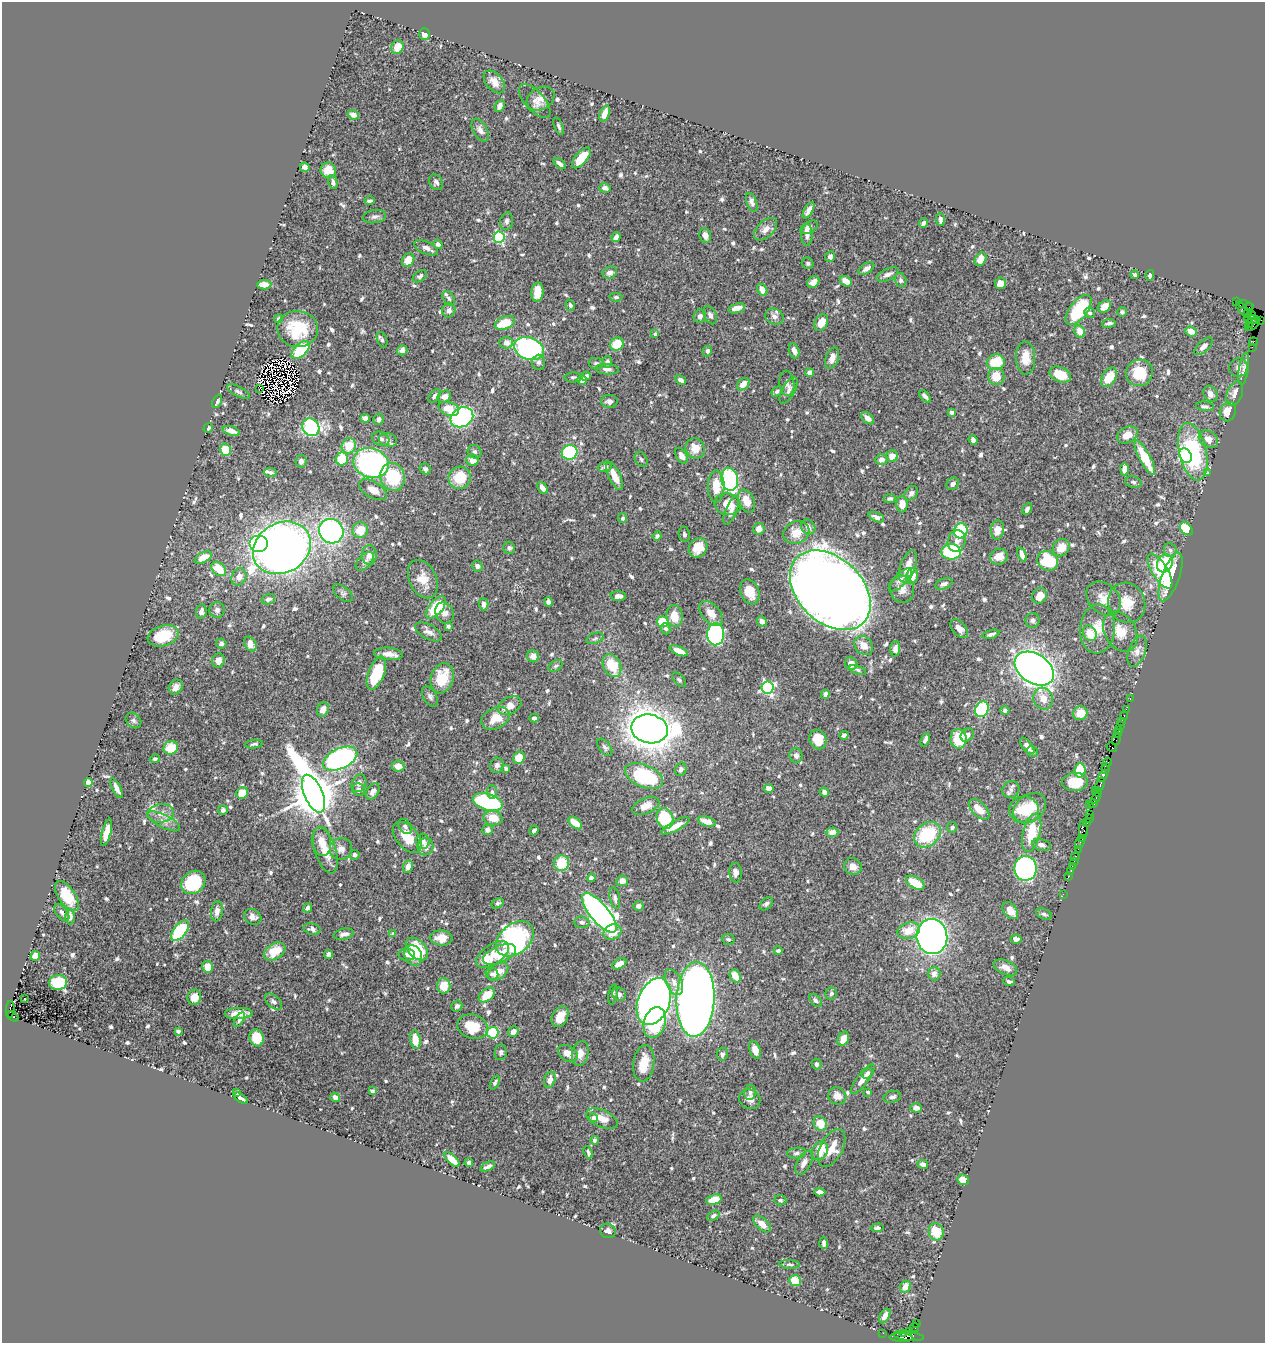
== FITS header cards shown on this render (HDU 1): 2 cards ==
NAXIS1  =                 1263
NAXIS2  =                 1341

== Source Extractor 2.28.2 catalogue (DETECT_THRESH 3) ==
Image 1263 x 1341 px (HDU 1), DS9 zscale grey, 1 PNG px = 1 image px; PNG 1267 x 1345 px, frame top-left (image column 1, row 1341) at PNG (2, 2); each listed source drawn as its Kron ellipse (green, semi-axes under 4 px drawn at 4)
Background 1.45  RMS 0.021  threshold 0.0615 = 3 sigma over >= 5 px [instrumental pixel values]
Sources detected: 767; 4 with non-positive FLUX_AUTO (blend fragments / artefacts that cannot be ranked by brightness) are neither listed nor drawn; of the other 763, the 500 brightest by FLUX_AUTO listed and drawn (263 fainter detections omitted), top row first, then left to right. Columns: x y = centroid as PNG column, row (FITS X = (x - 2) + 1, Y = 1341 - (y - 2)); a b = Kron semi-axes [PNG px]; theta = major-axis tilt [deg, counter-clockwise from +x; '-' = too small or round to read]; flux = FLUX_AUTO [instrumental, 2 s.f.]
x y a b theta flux
425 34 6 5 - 8.6
397 47 7 6 - 21
494 82 13 8 -49 14
540 99 15 11 32 12
535 101 21 10 -48 10
500 106 6 5 - 7.3
605 114 8 4 67 14
353 115 5 4 - 7.6
558 126 9 4 -69 3.5
480 130 12 7 -61 7.5
581 158 12 6 50 38
560 164 7 3 -42 5.3
305 167 5 4 - 5.1
328 170 8 7 - 19
333 182 7 4 -77 4.6
436 182 8 6 -58 4.6
605 188 6 4 -15 5.6
369 201 5 3 - 3.2
752 202 10 5 -71 5.7
809 210 9 4 60 7.8
375 216 12 6 11 5.3
940 219 6 4 -86 3.6
507 221 9 6 78 4.1
923 223 5 4 - 4
809 227 9 5 29 6.3
766 229 14 8 44 10
705 235 7 5 -77 8.8
807 235 11 5 89 7.8
499 237 5 5 - 160
616 237 5 4 - 5.7
438 244 5 4 - 4.1
426 248 13 6 -23 7.4
830 257 5 4 - 5.2
981 259 7 5 61 14
408 260 7 6 - 17
808 263 6 5 - 3.5
866 269 9 5 33 8
610 273 7 6 - 6.5
888 275 12 6 25 8.5
1135 275 4 4 - 3
1150 275 5 4 - 4.9
420 276 8 5 33 3.7
901 280 7 5 -74 3.6
846 281 6 5 - 13
813 282 7 5 34 8.3
1000 283 6 5 - 15
264 285 7 5 3 9.9
762 290 6 4 -60 12
537 292 9 6 86 22
616 297 6 4 -5 2.8
449 298 8 5 -58 4
1237 302 2 2 - 15
570 305 6 4 -72 3.3
1246 305 8 3 -20 220
1105 306 7 5 40 13
1249 307 2 2 - 20
737 308 8 4 17 12
1243 309 9 3 -50 200
449 310 7 6 - 6.9
1079 310 18 8 51 87
1122 312 5 4 - 2.8
1090 313 5 5 - 4
1247 313 3 2 - 43
710 315 10 6 -63 5.2
1251 315 4 2 - 82
700 316 7 6 - 6.4
774 316 9 7 -26 7.2
279 319 4 4 - 3.1
1252 319 8 3 -4 300
1261 320 3 2 - 29
505 323 10 6 22 40
821 323 9 6 58 21
1109 323 7 3 7 4.2
1249 323 3 2 - 44
1253 325 7 3 46 150
1248 327 3 2 - 160
298 329 20 18 -3 57
1080 331 6 5 - 14
1191 331 6 4 -21 13
655 334 4 3 - 2.9
382 340 8 5 -68 2.9
1254 342 4 3 - 110
506 343 7 6 - 8.8
617 344 7 6 - 39
1203 346 11 5 44 8.3
1252 347 2 2 - 26
529 349 15 11 -20 280
301 350 11 6 43 70
402 350 5 5 - 7.7
707 351 5 4 - 4.5
794 351 8 5 -72 7.2
832 358 11 6 72 10
1026 358 16 9 -88 22
539 362 7 6 - 5.7
608 362 6 4 -82 4.2
996 362 9 8 - 43
596 363 7 5 -8 3.2
1238 368 9 9 - 9
607 369 12 5 -4 5.6
1244 369 16 4 82 5.5
810 372 4 4 - 6.9
1139 373 14 13 - 46
1060 375 11 7 -24 32
586 376 5 4 - 3.9
996 376 8 8 - 22
573 377 8 5 2 2.9
1109 377 10 6 58 33
582 380 5 4 - 9.7
681 380 6 4 -30 5.4
787 383 12 7 -83 5.8
743 384 7 5 45 13
259 388 3 2 - 3
789 390 15 6 61 6.8
777 391 6 4 32 3.4
238 392 12 5 -27 4.3
1235 393 12 7 68 8.9
1210 394 8 6 -64 7.3
434 396 8 4 51 5.1
925 396 7 3 -48 4.5
444 397 7 6 - 9.3
217 401 7 4 64 4.9
609 401 8 6 -1 5.8
1205 406 9 4 -7 3.8
449 409 10 6 -18 27
952 412 4 4 - 4.6
1228 412 10 8 70 17
462 417 12 9 29 240
365 418 4 4 - 5.7
868 418 7 5 -40 8.3
378 419 6 5 - 4.6
311 427 9 8 - 190
208 428 5 4 - 3.3
231 431 9 4 -17 8.5
1127 435 11 7 28 17
381 439 9 6 -26 5.7
1208 439 10 8 -31 13
388 440 9 6 -15 5
973 440 5 4 - 4.7
349 446 8 7 - 29
695 448 10 9 - 15
225 450 6 5 - 33
474 452 7 6 - 3.9
570 452 8 7 - 120
1193 452 29 13 -77 130
681 456 8 5 -58 8.1
892 456 6 6 - 12
1185 456 8 6 -65 130
1145 458 19 5 -62 52
342 459 6 6 - 38
641 459 8 6 -55 3.5
472 460 6 5 - 13
881 460 6 5 - 7.4
301 461 6 5 - 4.8
371 463 18 14 -19 460
605 467 7 5 20 5.1
425 469 6 5 - 3.9
1124 469 6 4 87 8.3
1208 472 3 2 - 24
270 473 6 4 -4 4
614 476 15 5 -65 18
393 477 14 12 -72 78
460 478 11 11 - 39
730 479 11 8 -80 200
1133 482 8 5 -15 4
953 484 7 5 44 4.9
716 486 16 8 90 25
542 488 7 4 -53 7.3
373 490 15 8 -30 13
911 493 8 5 49 4.9
890 499 6 4 6 2.9
746 501 12 7 -67 20
728 504 13 10 -8 20
902 504 8 5 -90 12
1027 509 6 4 61 4.7
731 510 15 5 68 8.1
876 517 8 4 -23 5.8
623 518 5 4 - 3.6
808 527 8 6 -54 4.8
759 529 6 5 - 10
1186 529 7 5 -46 41
360 530 8 7 - 24
998 530 10 6 85 17
331 531 12 12 - 290
961 531 7 6 - 74
796 533 13 11 19 20
684 534 8 5 -80 3.1
657 536 5 4 - 3.1
957 541 11 9 73 6.8
259 543 9 8 - 200
282 548 30 25 30 1200
509 548 6 5 - 3.3
698 548 10 8 51 19
1061 548 9 8 - 18
1170 550 7 6 - 3.8
951 552 9 8 - 110
369 555 10 7 88 14
1022 555 7 4 -68 11
203 557 9 5 27 20
999 557 9 7 27 14
365 561 11 6 47 5.8
1048 561 11 9 -32 74
1165 563 9 7 64 80
477 566 5 5 - 4.9
908 566 17 7 71 19
219 569 8 6 -43 29
1160 571 20 7 -59 66
912 576 8 6 78 19
239 577 9 7 67 8.8
1171 577 25 8 70 57
423 579 20 13 -64 23
900 580 15 6 45 8.2
944 584 9 5 21 5.3
902 589 14 12 -83 11
830 590 46 32 -44 3100
750 592 13 9 -69 21
343 593 11 6 -39 4
618 596 8 4 -3 5
1040 596 8 7 - 16
268 599 7 5 15 5
1104 599 19 14 -43 18
548 602 5 4 - 4.1
1127 603 20 18 -68 29
484 604 6 4 -88 6.6
436 608 13 7 50 61
217 610 8 7 - 5.7
201 612 7 5 80 5.8
445 613 11 9 -63 8.1
711 614 15 8 -49 16
674 616 11 8 -80 21
1032 620 7 7 - 3.7
762 621 5 5 - 6.4
663 622 6 5 - 42
448 626 4 3 - 3.6
666 629 6 4 -68 2.9
959 629 11 6 -47 9.1
1097 629 24 17 86 30
428 632 15 7 -29 7.8
1120 632 21 15 -59 23
1090 633 8 6 -60 24
716 634 11 8 88 260
991 634 9 4 17 4.3
163 636 16 10 17 36
595 638 9 5 21 3.1
221 643 5 5 - 4
250 644 8 5 -61 12
864 645 10 8 -44 14
895 649 8 5 86 5.9
679 651 9 4 -23 13
1137 651 16 8 69 10
388 654 14 6 -4 12
533 656 6 6 - 10
218 660 7 6 - 8.9
851 664 6 5 - 13
556 666 8 5 27 3
612 666 12 8 -63 43
1034 669 21 14 -34 890
858 670 9 4 -18 3.1
376 673 17 8 69 67
442 678 15 11 72 42
679 680 8 5 -48 2.9
176 687 8 6 53 7.7
767 687 6 6 - 260
825 694 4 4 - 6.4
430 696 11 6 -58 4.4
1043 698 11 9 -64 15
1130 698 3 2 - 63
510 706 12 8 28 15
323 709 7 5 64 10
982 709 8 6 64 110
1126 709 2 2 - 54
1005 710 4 4 - 4.3
1080 713 7 7 - 20
1124 716 4 3 - 76
495 718 15 10 26 24
534 718 5 4 - 3.2
133 720 9 6 -45 4
1122 721 4 3 - 200
1120 725 2 2 - 47
650 729 18 14 -12 2000
1118 731 3 3 - 95
1118 733 4 2 - 87
844 735 4 3 - 4.2
967 735 7 6 - 6.2
818 739 10 8 -67 23
959 739 10 8 -89 38
1116 739 6 2 72 100
925 740 7 3 66 5.3
254 744 9 4 7 2.9
1027 746 9 5 -52 6.7
605 747 10 5 -53 3.4
1112 747 5 3 - 170
171 748 7 6 - 30
1032 752 6 5 - 3.8
796 755 7 6 - 6
519 758 6 5 - 23
155 759 5 4 - 3.4
340 759 18 10 25 320
1107 762 4 3 - 130
497 765 8 6 74 5.2
398 766 6 5 - 14
1106 766 4 2 - 140
506 769 4 3 - 3.3
681 769 7 5 68 4.6
1080 770 7 5 86 42
1105 770 4 2 - 56
644 776 20 11 -24 140
1103 776 6 4 60 490
1075 782 13 9 2 38
88 783 4 4 - 34
359 783 9 7 68 6.9
1100 785 7 3 70 330
117 788 11 4 -64 7.2
769 788 5 4 - 8.4
1011 789 9 8 - 6
359 790 6 6 - 4.3
1095 790 2 2 - 92
373 791 9 5 56 6.4
492 792 7 5 -87 3.4
824 792 5 4 - 4.7
1098 792 4 3 - 73
242 793 6 5 - 26
313 794 20 9 -66 6100
1096 798 6 3 60 280
488 802 15 8 -15 170
1093 803 4 3 - 85
1089 804 3 2 - 53
646 806 14 7 24 16
1030 808 18 13 34 32
979 809 13 7 -45 21
223 810 5 5 - 4.2
1024 810 15 13 -12 45
161 813 13 9 7 14
1090 814 3 3 - 100
493 818 10 7 -8 18
665 818 11 8 -69 83
1089 818 2 2 - 53
164 821 18 6 -27 10
707 822 9 5 -15 15
1087 822 3 3 - 150
575 823 8 5 -41 23
405 826 8 6 -55 3.6
675 826 16 5 27 15
952 827 5 5 - 3.4
487 830 5 5 - 6.5
534 830 5 3 - 5.1
1083 830 9 4 -90 520
106 832 14 4 76 16
832 832 6 4 4 9.7
1032 833 19 8 76 49
927 835 15 11 40 77
407 837 18 11 -48 27
1082 838 4 3 - 220
322 841 14 9 -82 15
423 841 7 6 - 6.8
1080 842 7 2 72 130
1041 845 9 5 -14 5.7
426 847 8 8 - 9.1
341 849 11 11 - 9.4
1078 849 2 2 - 20
325 850 24 10 -72 26
354 855 5 5 - 4.4
1075 857 4 3 - 130
1074 862 3 2 - 41
561 863 8 7 - 42
408 866 6 5 - 8.6
1072 866 3 2 - 48
853 867 9 8 - 10
1025 868 12 11 - 340
1071 871 2 2 - 14
736 873 10 6 -85 5.5
1068 877 2 2 - 20
591 878 4 4 - 5.9
622 881 6 5 - 8.5
193 882 13 11 39 76
915 883 10 5 -30 36
1063 894 2 2 - 24
67 896 17 8 -56 47
615 898 11 5 -79 4.7
498 903 7 4 30 3
766 904 8 5 45 3.8
638 906 5 5 - 5.1
308 908 4 4 - 5.9
1010 910 9 6 -52 16
217 911 10 6 82 8.6
62 913 10 5 -52 5.4
599 913 24 9 -50 760
1044 914 8 5 -23 3.4
70 917 7 5 90 9.6
253 917 9 7 -26 7.2
582 922 7 5 -5 4.3
312 929 8 6 -14 5.7
180 931 12 6 51 110
909 931 11 8 14 24
612 932 9 7 28 19
344 934 10 5 13 6.3
393 934 4 3 - 3
932 937 17 15 -85 1100
441 938 11 7 -3 17
515 939 21 15 39 360
728 939 6 5 - 3.2
1016 939 5 4 - 4.8
417 949 13 8 -46 57
275 951 12 7 32 33
778 951 4 4 - 3.3
329 954 4 4 - 6.3
499 954 17 8 23 37
407 955 8 6 -3 4.4
413 955 10 8 -63 15
493 955 19 10 34 26
35 956 5 4 - 19
619 964 8 4 30 12
208 967 6 5 - 17
1005 967 12 7 -25 11
498 972 11 7 35 18
492 974 6 6 - 3.7
934 974 7 6 - 7.1
735 976 7 5 -61 19
1009 981 6 4 -6 3.1
58 982 9 7 9 50
674 982 14 8 -64 11
444 986 7 7 - 21
613 994 10 4 79 3.2
619 994 7 6 - 5.2
831 994 6 5 - 2.9
487 995 9 6 39 28
194 997 7 6 - 19
25 999 3 3 - 3.3
695 999 37 19 88 1500
816 1000 7 5 -45 4.5
274 1002 10 6 -41 4.9
654 1002 24 16 69 890
457 1006 5 5 - 4.2
10 1009 8 3 85 390
239 1013 14 5 2 14
13 1016 7 3 -29 200
560 1017 11 7 62 18
239 1020 8 4 58 3.6
655 1022 16 10 72 110
473 1027 15 12 -19 38
178 1031 4 4 - 4
513 1032 5 5 - 7.3
493 1033 6 5 - 77
257 1038 8 7 - 42
843 1039 7 5 63 17
415 1040 9 5 -81 22
755 1050 9 5 -72 11
501 1052 8 6 80 3.6
568 1053 11 7 -32 12
580 1054 12 8 77 13
722 1054 6 5 - 4
644 1063 18 10 82 26
817 1064 5 5 - 3.9
867 1073 6 4 38 3.4
863 1079 18 5 53 12
550 1080 8 5 75 8.2
495 1083 7 4 66 2.8
372 1091 4 3 - 3.1
750 1092 8 5 82 4
868 1092 4 3 - 2.9
237 1093 4 3 - 3.1
837 1096 9 8 - 9.9
335 1097 5 4 - 5.3
892 1097 9 6 14 4.6
241 1098 8 3 -34 4.2
750 1099 11 9 -29 8.1
916 1108 6 4 -2 6.5
594 1118 4 4 - 11
602 1119 16 8 -23 14
820 1124 8 6 -54 23
594 1140 4 4 - 3.8
832 1148 20 11 61 21
820 1151 10 7 60 31
588 1152 6 3 -66 3.1
796 1153 9 5 6 4.3
452 1160 9 4 -42 23
469 1162 4 4 - 4.5
804 1163 13 6 61 8.2
923 1164 5 4 - 5.5
488 1166 8 4 23 5.3
963 1180 6 5 - 18
820 1192 5 4 - 6.7
714 1200 8 5 17 30
780 1200 6 5 - 3.3
713 1216 7 4 30 3
762 1224 11 5 -43 14
877 1228 6 4 5 3.1
608 1231 8 7 - 6.6
936 1232 9 7 -70 32
824 1243 6 3 -86 4.6
790 1264 10 4 -2 3
795 1281 6 5 - 39
905 1287 6 5 - 12
885 1316 8 4 61 8.2
916 1324 3 3 - 820
915 1327 4 3 - 63
910 1331 3 3 - 480
883 1333 2 2 - 22
903 1333 2 2 - 81
908 1336 15 4 -7 330
901 1338 12 4 -3 660
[263 fainter detections neither listed nor drawn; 4 non-positive-flux detections neither listed nor drawn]